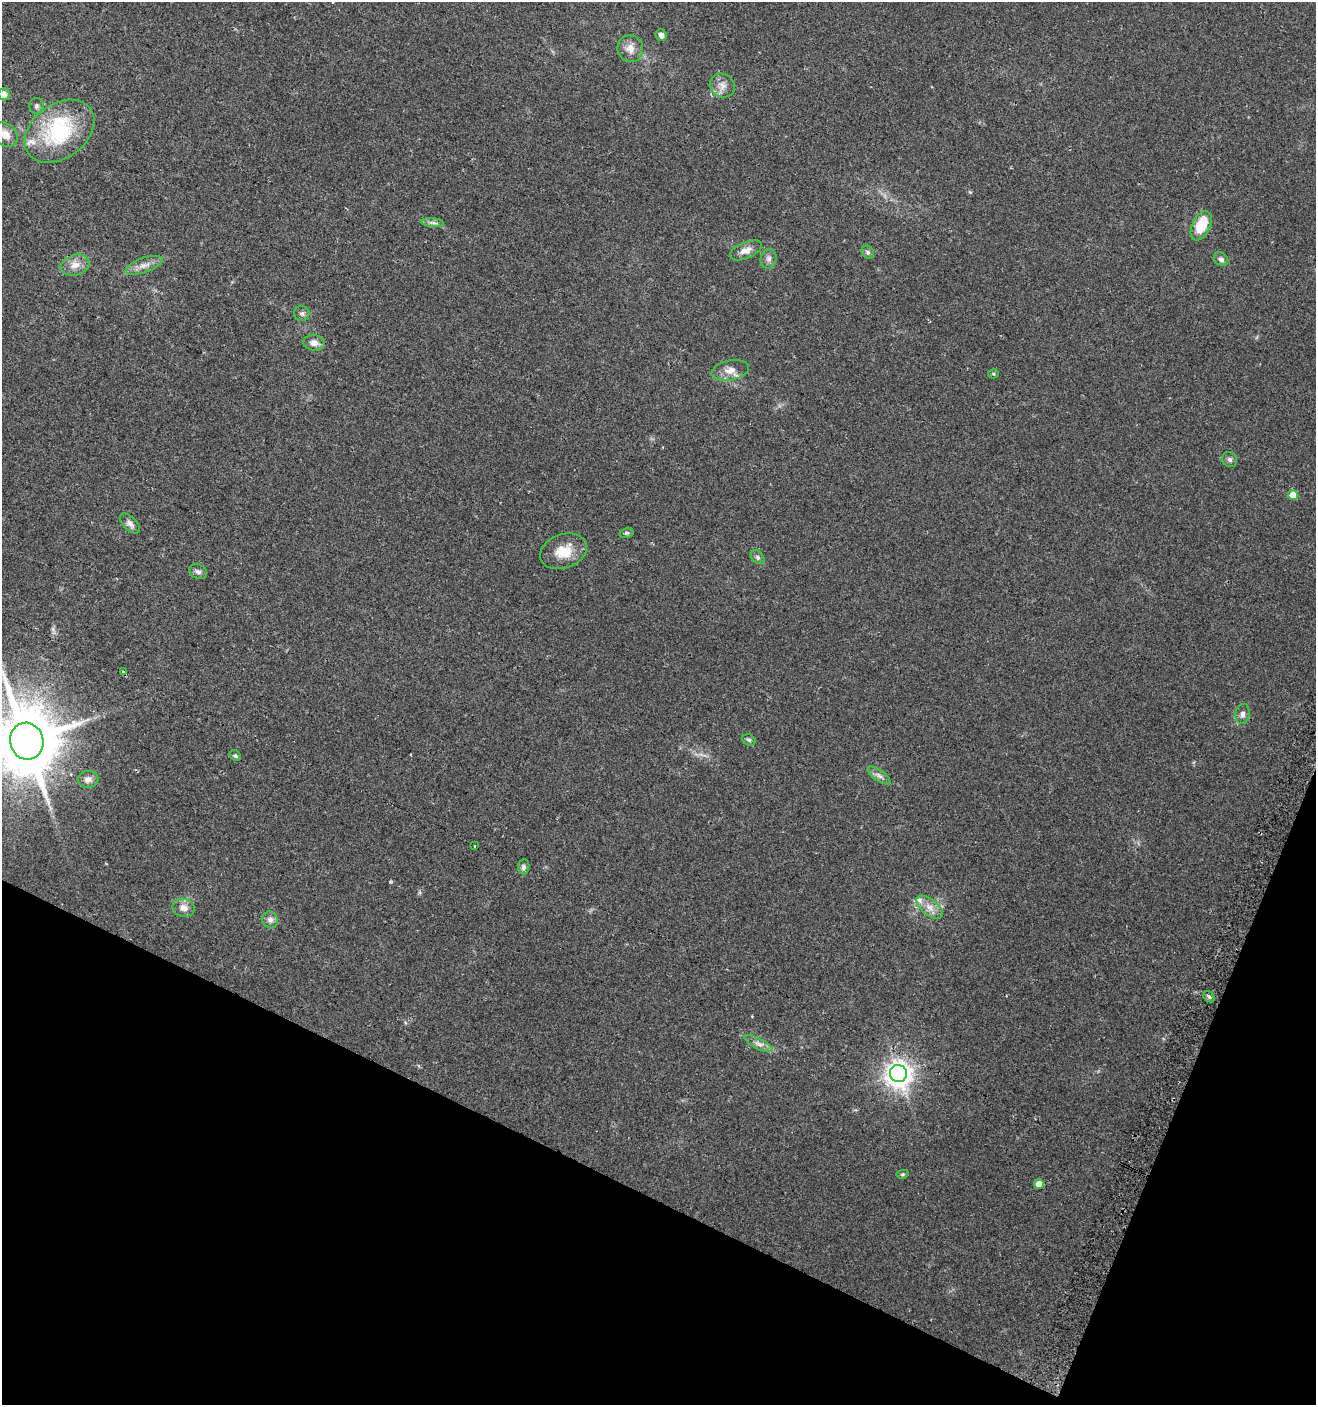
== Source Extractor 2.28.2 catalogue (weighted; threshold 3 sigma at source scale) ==
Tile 15 of 4 x 4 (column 3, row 4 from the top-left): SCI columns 2933-4246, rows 14-1416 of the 5798 x 5644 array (HDU 1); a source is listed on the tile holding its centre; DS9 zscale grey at full resolution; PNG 1318 x 1407 px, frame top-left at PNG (2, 2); each listed source drawn as its Kron ellipse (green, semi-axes under 4 px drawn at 4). Shown black and unused: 20% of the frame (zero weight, under 2 of 3 exposures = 2% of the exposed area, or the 3 px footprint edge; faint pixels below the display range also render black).
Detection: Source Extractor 2.28.2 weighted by HDU 2 'WHT'; one run over the whole footprint, this tile lists its part. Background 0.0612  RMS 0.0087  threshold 0.0392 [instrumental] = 3 sigma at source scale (4.5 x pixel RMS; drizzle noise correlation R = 1.50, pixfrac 1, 0.0396/0.0396 arcsec/px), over >= 5 px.
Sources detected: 46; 3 inside a brighter listed object's ellipse — not listed separately; the other 43 listed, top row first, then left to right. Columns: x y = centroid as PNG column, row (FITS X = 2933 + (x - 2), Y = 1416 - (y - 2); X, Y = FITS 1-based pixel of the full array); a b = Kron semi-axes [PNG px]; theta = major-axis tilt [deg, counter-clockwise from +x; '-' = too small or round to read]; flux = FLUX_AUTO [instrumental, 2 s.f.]
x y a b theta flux
661 35 6 5 - 3.5
630 49 13 13 - 7.6
722 85 13 11 -38 6.6
4 94 6 5 - 4.8
36 106 8 7 - 2.2
59 131 38 27 36 73
5 134 14 10 -42 8.2
433 223 11 4 -6 2.8
1201 226 16 9 65 22
746 250 17 8 23 6.3
868 252 7 5 -47 1.8
769 259 10 8 75 3.2
1221 259 7 6 - 2.7
75 265 14 10 15 7.8
144 265 19 7 19 6.9
302 313 7 7 - 2.3
314 343 11 7 -7 5.3
730 370 19 10 12 8.2
994 374 5 4 - 1.1
1230 459 8 7 - 2.4
1293 495 5 5 - 13
130 524 12 6 -45 3.8
626 533 7 5 15 1.4
564 551 24 17 19 18
758 557 8 5 -43 1.9
198 572 9 7 -23 2.9
123 672 3 3 - 5
1243 714 10 7 81 3.7
749 740 7 5 -27 1.5
27 741 18 16 -75 6000
235 755 6 5 - 1.4
879 775 13 5 -36 3.5
88 779 10 8 12 4.4
475 846 3 3 - 3.9
524 867 7 5 86 2.2
929 907 15 8 -39 7.3
184 908 11 9 -11 5.8
270 920 8 8 - 3.6
1209 997 6 5 - 1.9
759 1044 15 5 -27 4.4
898 1073 8 8 - 680
903 1174 6 4 11 1.1
1039 1184 5 5 - 9.2
Isophote crosses this tile's border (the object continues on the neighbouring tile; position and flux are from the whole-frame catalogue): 3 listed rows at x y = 4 94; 5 134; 27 741